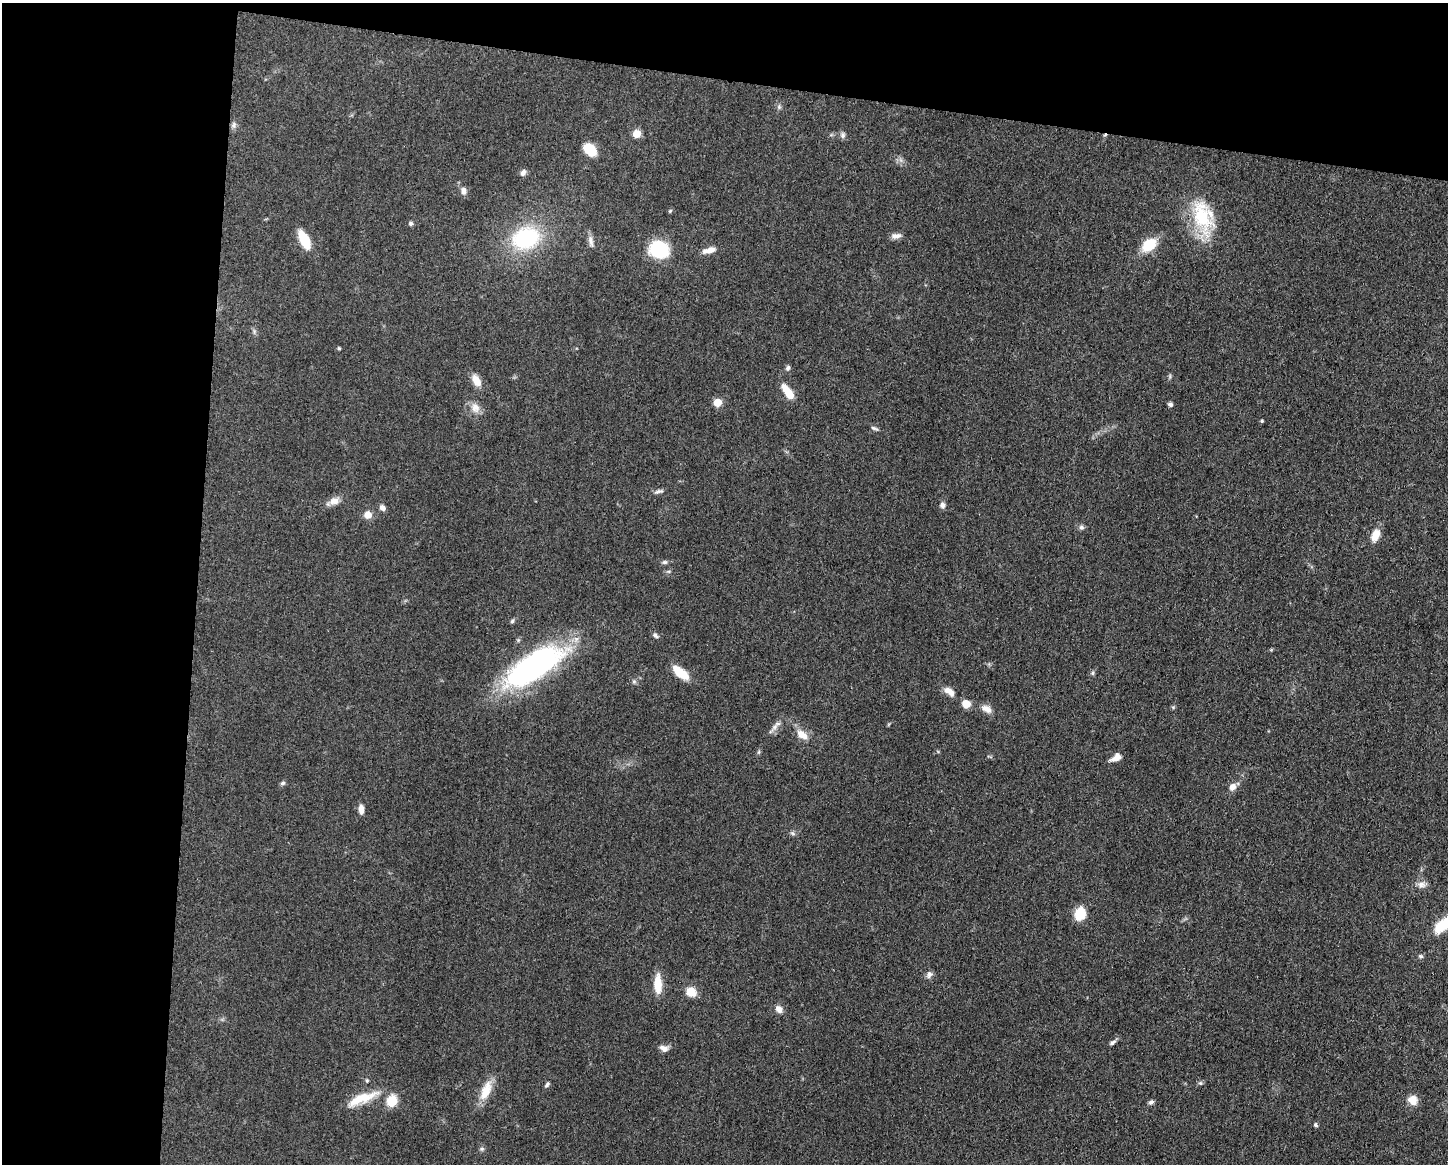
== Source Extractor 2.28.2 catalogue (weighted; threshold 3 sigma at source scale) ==
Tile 1 of 3 x 4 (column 1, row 1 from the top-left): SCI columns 232-1677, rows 3492-4653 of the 4682 x 4654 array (HDU 1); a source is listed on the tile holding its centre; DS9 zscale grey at full resolution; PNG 1450 x 1166 px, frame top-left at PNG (2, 3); no overlay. Shown black and unused: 20% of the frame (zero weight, under 3 of 5 exposures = <1% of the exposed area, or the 3 px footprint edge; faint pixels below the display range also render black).
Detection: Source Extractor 2.28.2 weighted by HDU 2 'WHT'; one run over the whole footprint, this tile lists its part. Background 0.0607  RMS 0.0056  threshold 0.0251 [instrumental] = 3 sigma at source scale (4.5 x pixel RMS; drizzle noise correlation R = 1.50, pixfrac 1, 0.05/0.05 arcsec/px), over >= 5 px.
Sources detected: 70; all 70 listed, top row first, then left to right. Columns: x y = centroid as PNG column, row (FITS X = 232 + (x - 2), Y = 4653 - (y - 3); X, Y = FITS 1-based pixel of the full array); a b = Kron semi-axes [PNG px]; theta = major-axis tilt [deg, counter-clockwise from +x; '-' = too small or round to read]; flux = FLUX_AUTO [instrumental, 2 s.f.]
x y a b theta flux
779 107 6 5 - 1.1
234 125 10 7 75 1.9
637 134 8 8 - 5.2
843 135 9 6 -80 1.6
590 149 16 10 -43 11
523 173 8 6 62 2.1
463 191 10 7 -77 2.6
670 211 5 4 - 0.69
1202 216 47 23 -72 33
411 223 5 5 - 1.1
896 236 13 7 5 2.7
526 238 24 18 19 55
304 240 19 8 -64 16
591 241 17 6 -78 2.7
1149 245 15 10 36 16
659 249 18 15 -15 32
709 250 16 7 13 4.5
339 348 4 4 - 0.85
788 368 7 5 62 1.2
476 380 15 8 -59 6
788 392 19 7 -56 10
717 402 5 5 - 15
1170 404 6 5 - 1.3
475 408 15 12 -71 5.1
1262 421 4 3 - 0.78
874 428 10 4 -21 1.1
659 491 13 5 14 1.7
334 501 14 10 17 4.3
942 505 8 6 -79 2
382 508 8 6 -41 2.1
368 515 8 8 - 4.6
1081 527 7 6 - 1.4
1375 535 15 9 68 6.6
665 562 7 5 0 1.2
512 621 5 5 - 0.92
655 635 9 5 -49 1.3
533 667 60 22 33 150
680 673 20 8 -39 12
1092 673 5 5 - 0.95
949 691 15 8 -39 4.4
966 704 7 6 - 8.3
986 709 16 8 -30 3.9
775 727 10 6 47 2.5
802 735 16 9 -34 6
759 752 6 4 88 0.77
1116 757 12 7 37 4.5
283 783 7 5 17 1.1
1233 787 10 8 55 3.5
361 809 11 6 -86 3.3
793 833 7 5 -22 1.2
1422 885 13 8 1 2.9
1080 913 13 10 76 12
1440 926 20 9 57 8.8
1421 956 6 6 - 1.2
929 975 10 7 72 2
658 984 22 8 -88 10
691 992 9 8 - 9.4
779 1009 10 8 -54 3.1
1113 1042 8 5 39 1.5
664 1048 11 8 -17 3
367 1081 5 4 - 0.64
1200 1083 6 5 - 0.96
547 1084 9 5 55 1.2
486 1091 27 12 67 11
362 1099 44 11 22 14
1412 1100 11 10 - 6.2
392 1101 11 9 70 11
1151 1102 7 5 40 1.4
1316 1125 5 5 - 1
482 1149 7 5 20 1.1